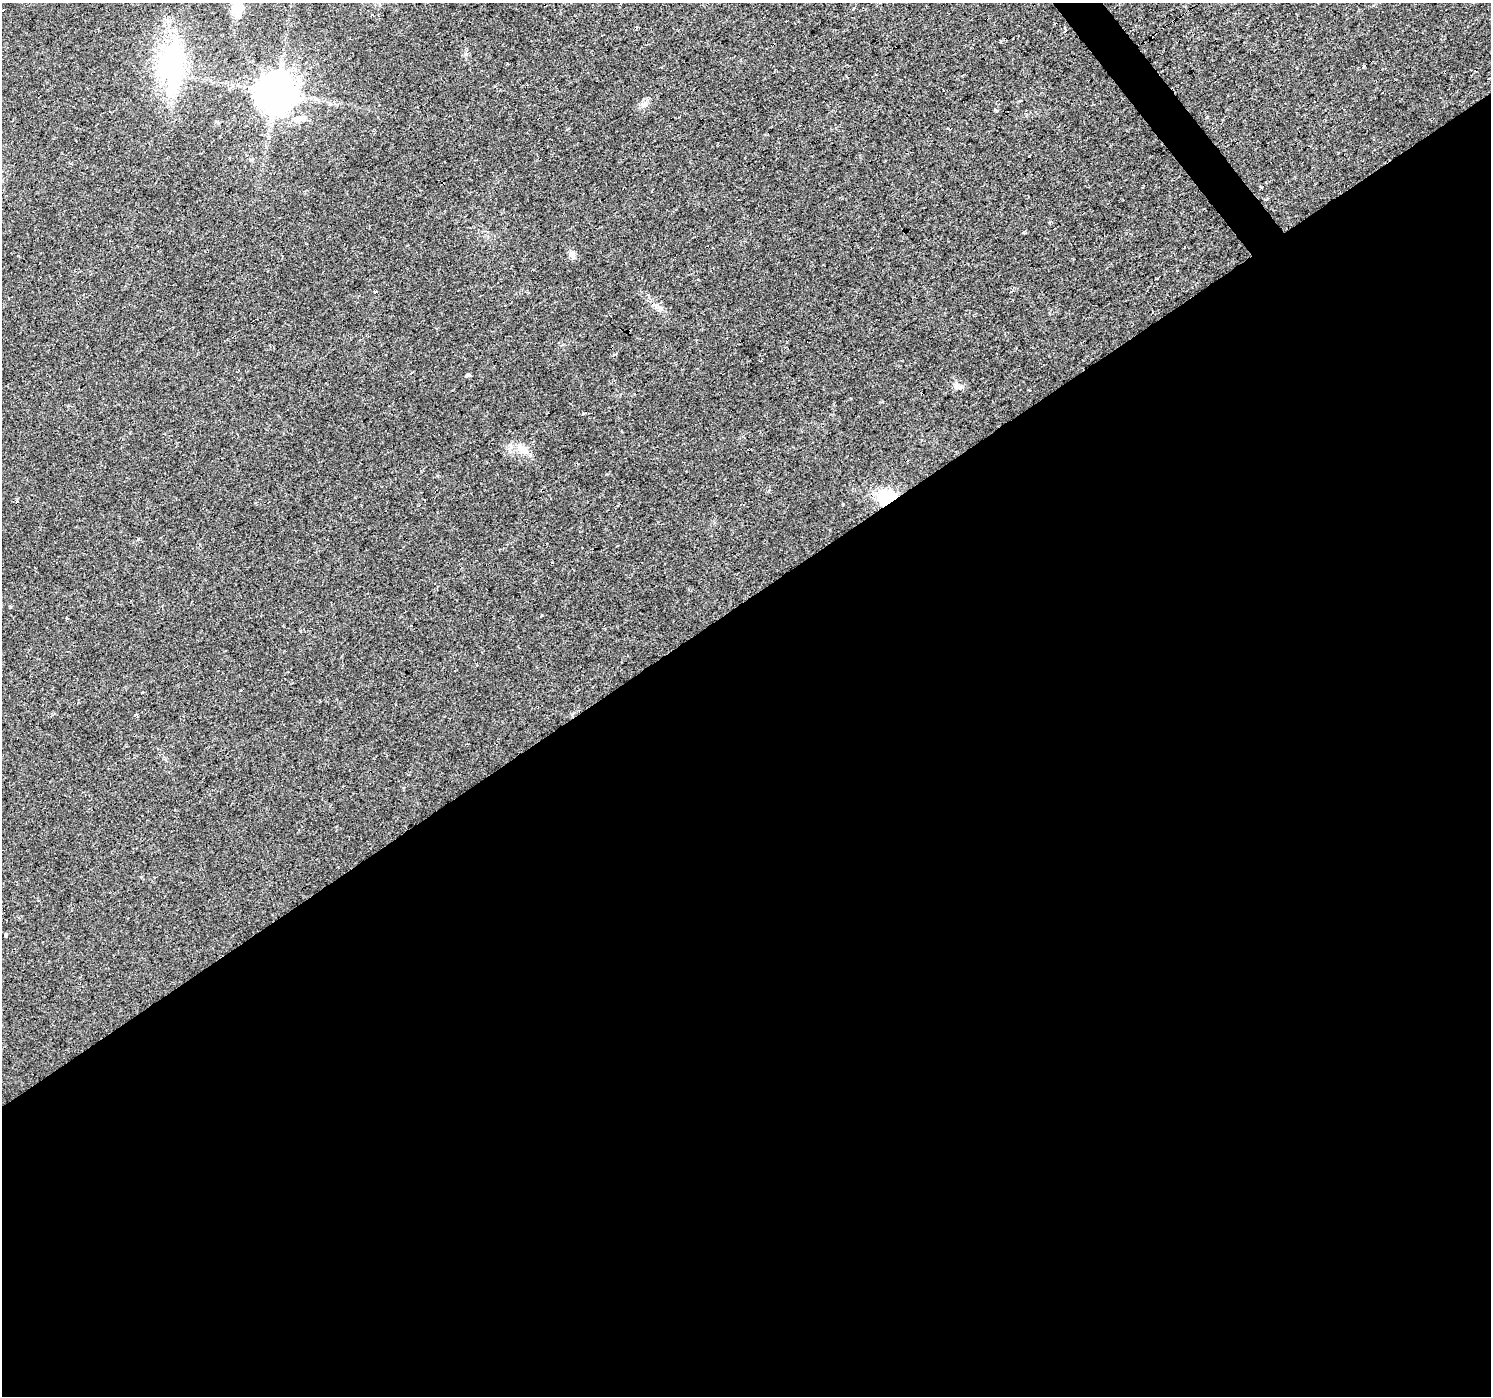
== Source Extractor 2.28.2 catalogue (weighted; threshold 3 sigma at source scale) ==
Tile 15 of 4 x 4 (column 3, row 4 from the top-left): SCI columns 2981-4469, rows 191-1584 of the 5959 x 5893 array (HDU 1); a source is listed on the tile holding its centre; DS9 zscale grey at full resolution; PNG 1493 x 1398 px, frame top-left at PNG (2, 3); no overlay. Shown black and unused: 58% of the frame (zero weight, under 2 of 3 exposures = <1% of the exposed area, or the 3 px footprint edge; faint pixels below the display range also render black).
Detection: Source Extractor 2.28.2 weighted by HDU 2 'WHT'; one run over the whole footprint, this tile lists its part. Background 0.0205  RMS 0.0033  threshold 0.0149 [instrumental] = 3 sigma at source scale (4.5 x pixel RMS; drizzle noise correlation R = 1.50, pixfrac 1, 0.0396/0.0396 arcsec/px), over >= 5 px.
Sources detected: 37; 11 cosmic-ray / hot-pixel residue — not listed; the other 26 listed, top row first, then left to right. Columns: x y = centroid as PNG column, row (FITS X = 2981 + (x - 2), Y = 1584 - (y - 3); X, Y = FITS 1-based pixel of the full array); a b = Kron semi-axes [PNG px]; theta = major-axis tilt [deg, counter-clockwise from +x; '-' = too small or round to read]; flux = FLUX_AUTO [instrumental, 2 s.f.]
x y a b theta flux
853 9 3 2 - 0.65
3 10 3 2 - 0.54
237 10 20 12 -89 4.9
372 15 3 3 - 1.8
1065 31 5 3 - 0.67
466 54 6 4 19 0.54
172 66 73 28 87 44
1364 66 4 3 - 2.4
1489 79 3 3 - 1.4
275 92 11 11 - 980
643 105 6 6 - 0.82
995 110 4 3 - 0.93
949 129 3 3 - 0.79
1142 187 2 2 - 0.28
572 255 10 7 -75 1.5
375 292 3 3 - 1.1
468 375 3 3 - 18
957 386 11 7 1 1.4
922 394 3 3 - 1.2
523 449 19 10 -31 3.7
887 497 15 12 7 15
541 616 3 3 - 0.44
67 618 3 3 - 2.1
143 692 3 3 - 1.4
137 715 5 3 - 0.55
6 935 4 3 - 0.75
Overlapping masked pixels (flux is a lower limit): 2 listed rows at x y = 922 394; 887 497
Isophote crosses this tile's border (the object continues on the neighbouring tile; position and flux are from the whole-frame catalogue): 1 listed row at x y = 237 10
Unlisted compact peaks at least as high as the median listed source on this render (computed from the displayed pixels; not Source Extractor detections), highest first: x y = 843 504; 10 607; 1029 390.